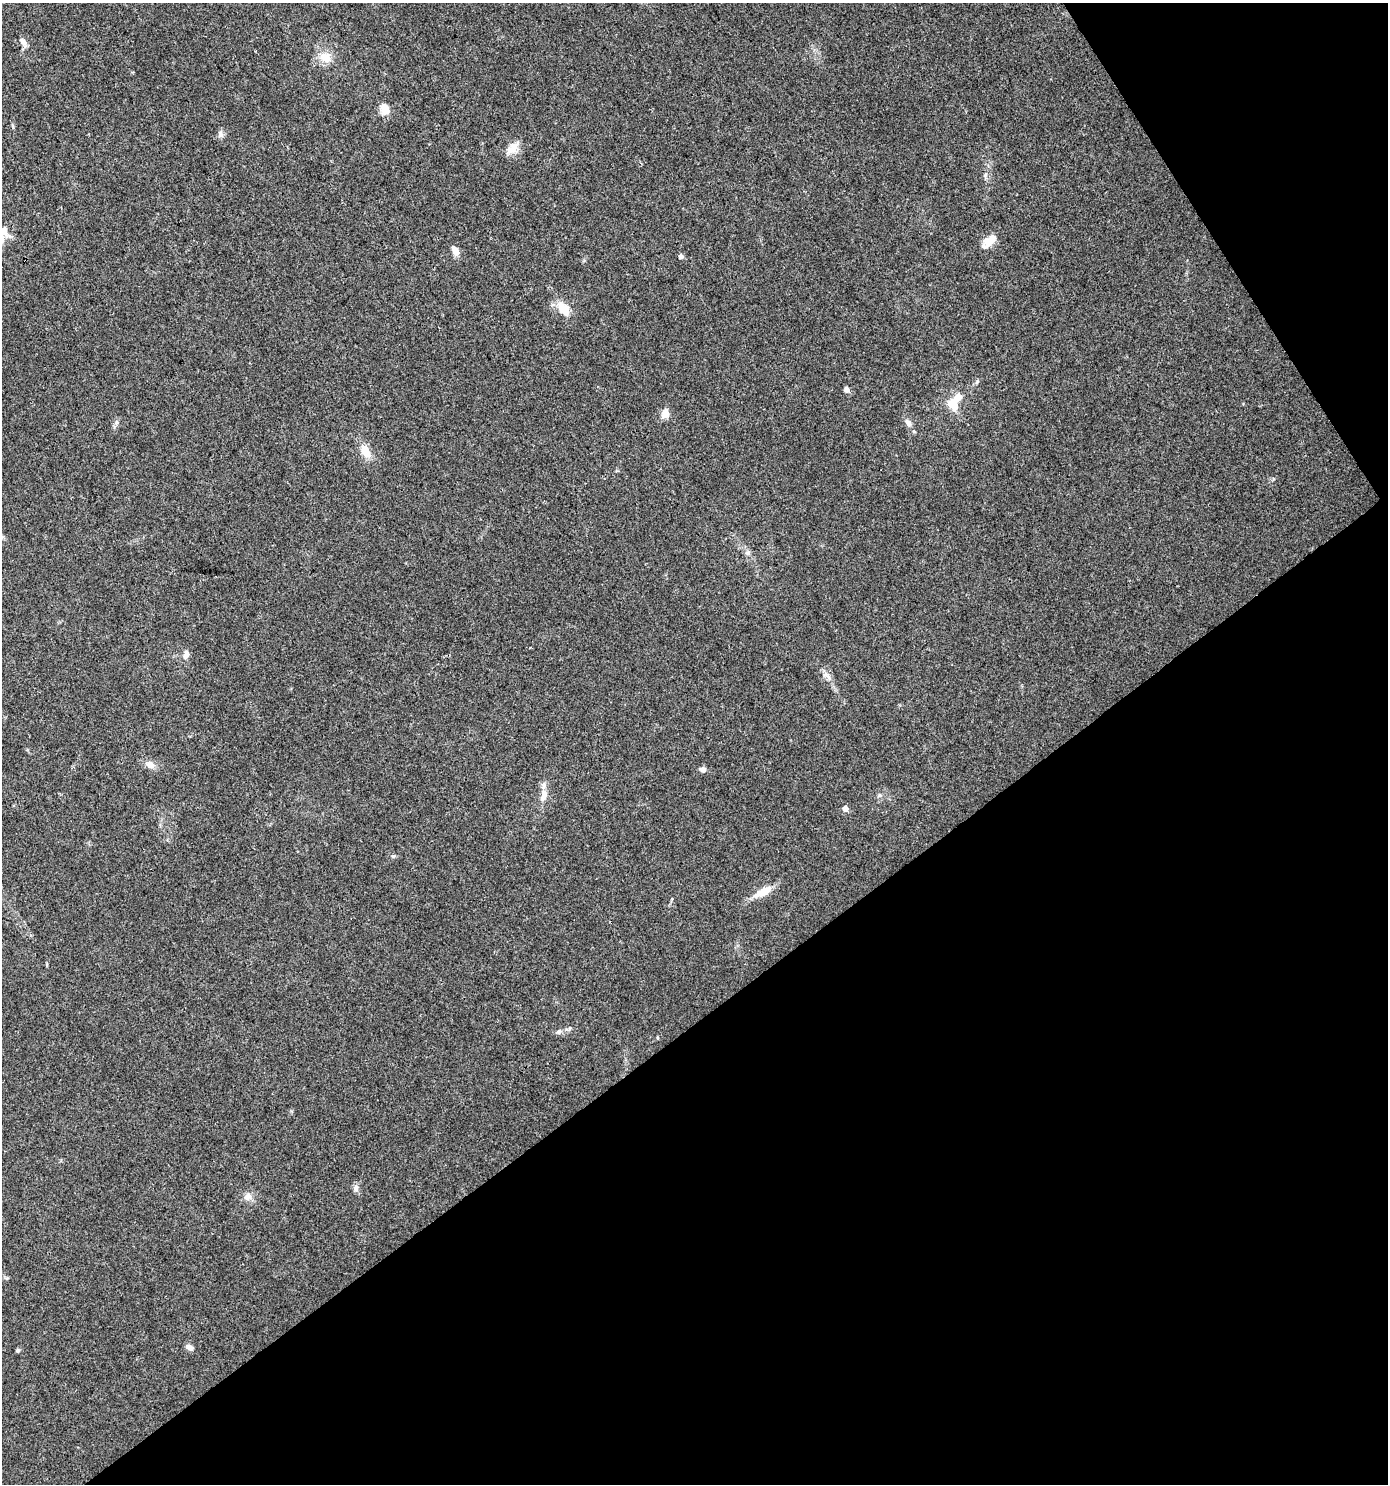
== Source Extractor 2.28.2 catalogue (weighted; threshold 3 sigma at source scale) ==
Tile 12 of 4 x 4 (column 4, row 3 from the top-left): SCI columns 4283-5668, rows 1487-2968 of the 5857 x 5932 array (HDU 1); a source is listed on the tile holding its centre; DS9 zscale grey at full resolution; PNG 1390 x 1486 px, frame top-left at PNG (2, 3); no overlay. Shown black and unused: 35% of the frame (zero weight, under 3 of 4 exposures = <1% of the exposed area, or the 3 px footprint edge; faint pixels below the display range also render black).
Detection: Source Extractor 2.28.2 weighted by HDU 2 'WHT'; one run over the whole footprint, this tile lists its part. Background 0.0257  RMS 0.0035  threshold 0.0156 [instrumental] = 3 sigma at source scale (4.5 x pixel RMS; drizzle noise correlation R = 1.50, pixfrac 1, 0.0396/0.0396 arcsec/px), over >= 5 px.
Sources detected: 35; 2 inside a brighter listed object's ellipse — not listed separately; the other 33 listed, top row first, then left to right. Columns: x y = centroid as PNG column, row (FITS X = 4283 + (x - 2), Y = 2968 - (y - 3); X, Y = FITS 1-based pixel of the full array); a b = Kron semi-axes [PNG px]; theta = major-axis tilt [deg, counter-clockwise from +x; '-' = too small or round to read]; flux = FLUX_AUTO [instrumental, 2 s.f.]
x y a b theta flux
23 42 12 6 -61 1.5
325 57 16 12 -33 4.9
385 109 14 10 -76 3.5
220 134 10 7 -80 1.2
513 148 20 11 48 3.6
985 175 6 4 72 0.62
2 236 27 11 69 4.7
989 241 22 10 41 4.5
456 251 7 5 -58 4.6
681 256 5 5 - 1.3
26 260 3 2 - 0.35
563 309 18 11 -51 6.1
846 389 7 5 -74 1.3
953 404 13 9 -58 6.5
665 413 9 7 77 3.5
117 422 6 4 71 0.68
908 422 12 7 -51 1.7
365 451 14 9 -61 5
186 655 13 7 72 1.6
827 676 18 5 -44 1.8
150 765 13 10 -31 2.2
703 770 8 6 -17 1.3
543 795 18 9 82 3.2
845 808 5 5 - 2.1
393 856 6 4 17 0.47
763 892 25 9 27 5.5
559 1031 8 6 37 0.97
657 1037 5 3 - 0.33
356 1188 10 7 88 1.4
247 1196 11 9 45 2.2
7 1278 5 5 - 0.5
189 1347 10 6 -35 1.6
18 1351 6 4 20 0.49
Overlapping masked pixels (flux is a lower limit): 1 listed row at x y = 26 260
Isophote crosses this tile's border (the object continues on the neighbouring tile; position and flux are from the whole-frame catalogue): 1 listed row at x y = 2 236
Unlisted compact peaks at least as high as the median listed source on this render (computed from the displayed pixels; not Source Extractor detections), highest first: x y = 13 127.